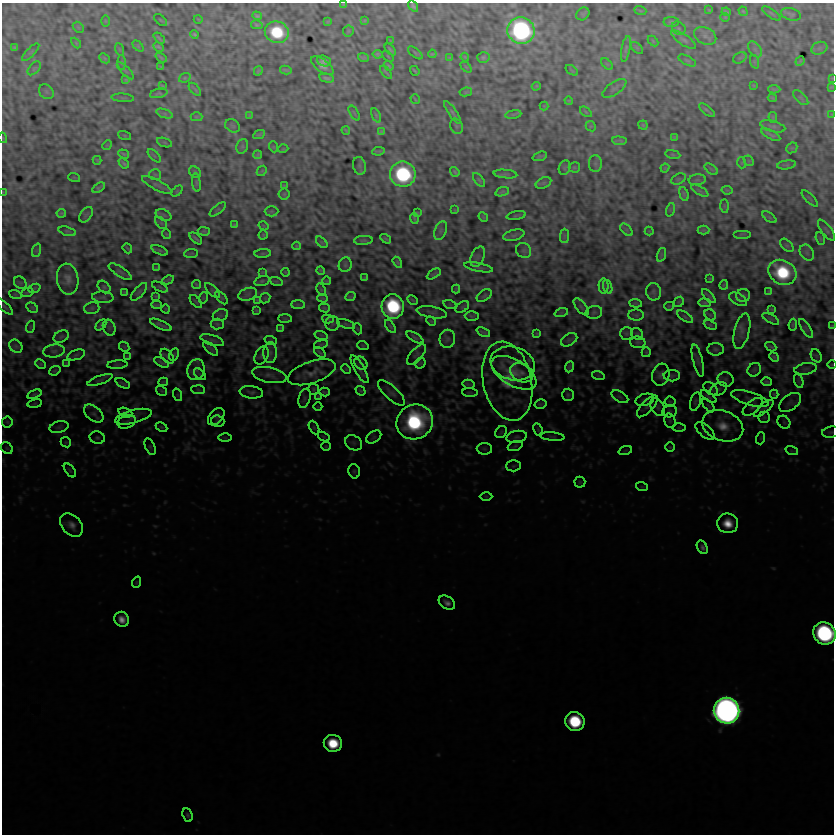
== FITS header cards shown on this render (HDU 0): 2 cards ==
NAXIS1  =                  832
NAXIS2  =                  832

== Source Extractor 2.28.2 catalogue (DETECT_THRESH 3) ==
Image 832 x 832 px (HDU 0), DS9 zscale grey, 1 PNG px = 1 image px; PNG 836 x 836 px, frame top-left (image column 1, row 832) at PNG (2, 3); each listed source drawn as its Kron ellipse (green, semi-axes under 4 px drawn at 4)
Background 0.793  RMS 2.2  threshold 6.69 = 3 sigma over >= 5 px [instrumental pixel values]
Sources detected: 444; all 444 listed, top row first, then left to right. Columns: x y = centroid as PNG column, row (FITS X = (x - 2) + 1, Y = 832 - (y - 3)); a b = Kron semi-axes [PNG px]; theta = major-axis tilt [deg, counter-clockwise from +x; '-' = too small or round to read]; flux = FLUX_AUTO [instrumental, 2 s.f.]
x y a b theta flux
343 4 3 3 - 160
413 6 6 4 -55 370
640 10 6 4 -20 150
709 10 3 2 - 120
743 11 5 3 - 180
726 12 5 2 - 200
771 13 11 3 -35 270
583 14 7 6 - 180
791 14 10 6 -16 340
257 16 5 3 - 270
725 17 4 4 - 160
198 19 4 3 - 120
161 20 8 2 -40 140
105 21 5 3 - 140
364 21 4 3 - 180
328 22 4 3 - 180
671 22 8 5 0 290
257 25 5 3 - 260
78 27 6 4 -45 210
679 28 7 6 - 300
521 30 14 13 - 47000
348 31 6 5 - 220
277 32 12 10 -15 9300
194 34 4 3 - 250
705 36 12 8 -26 710
159 38 7 2 -43 250
684 40 14 5 -34 540
391 41 4 2 - 110
653 41 6 4 -46 160
76 43 6 3 -46 160
138 46 6 4 -46 170
159 47 6 3 -29 300
15 48 4 3 - 230
637 48 7 4 -45 200
819 48 8 6 21 450
119 49 6 4 -71 170
390 49 7 2 -48 260
626 49 13 4 80 370
755 49 9 5 -54 440
31 52 11 4 46 280
415 53 9 3 -38 210
378 54 5 4 - 360
432 54 4 3 - 210
388 56 7 2 -45 150
161 57 6 2 -37 260
465 57 4 3 - 170
483 57 6 5 - 360
105 58 6 4 -42 220
363 58 5 3 - 280
450 58 4 3 - 180
740 58 7 5 30 260
687 60 9 4 -27 300
324 61 7 5 -20 600
800 61 5 3 - 210
755 62 7 4 -71 230
122 63 7 4 -90 240
607 64 7 4 -44 180
322 66 13 6 -37 1100
389 66 5 2 - 190
161 67 4 2 - 140
466 67 6 4 -44 190
34 68 8 5 45 300
286 70 6 2 -13 260
572 70 7 2 -35 130
125 71 11 3 -45 250
258 71 5 3 - 240
415 71 5 2 - 210
386 72 8 2 -49 230
185 78 6 4 21 220
327 78 7 3 -11 430
832 78 4 4 - 110
126 80 3 3 - 180
753 85 3 2 - 140
162 86 4 2 - 180
536 86 4 3 - 180
831 87 3 2 - 160
614 88 14 6 34 520
195 89 8 2 -48 290
774 89 6 2 -3 270
46 92 8 6 -46 360
466 92 6 4 9 220
159 93 9 4 13 270
123 98 11 3 -5 240
772 98 4 2 - 200
801 98 9 5 -44 330
415 99 5 2 - 180
569 101 4 3 - 180
544 106 4 4 - 130
707 110 10 2 -38 330
453 112 13 4 -57 420
586 112 7 3 -36 190
354 113 8 3 -60 180
165 114 9 4 -19 370
513 114 8 4 9 230
249 115 4 3 - 160
376 115 7 4 -63 260
832 115 4 3 - 140
196 117 6 4 -1 220
773 117 5 3 - 190
643 125 5 4 - 210
232 126 8 6 -35 360
456 126 8 6 -65 330
591 126 5 4 - 190
773 126 13 5 -14 470
346 130 4 2 - 180
381 131 4 3 - 190
259 134 6 3 25 280
124 135 7 3 -19 150
771 135 10 3 -28 380
674 137 3 2 - 170
3 138 5 3 - 120
619 141 7 3 -5 330
165 142 8 3 -19 180
107 145 5 4 - 150
242 146 7 5 69 300
274 147 5 3 - 120
792 148 6 5 - 200
283 149 5 3 - 130
378 151 6 2 8 270
124 154 6 3 -18 250
673 154 7 4 -9 190
257 155 4 3 - 220
154 156 8 3 -45 220
540 156 7 3 20 270
97 160 4 3 - 200
749 161 6 4 -44 200
124 163 6 3 -42 290
742 163 5 3 - 140
595 164 8 6 -89 470
787 165 9 4 7 250
359 166 9 6 -75 320
574 167 6 5 - 230
565 168 7 5 70 270
665 168 4 3 - 170
711 169 8 3 -36 200
262 171 6 4 43 190
195 172 6 5 - 240
455 172 5 3 - 270
403 174 13 12 - 21000
505 174 12 4 -5 350
155 175 6 5 - 270
74 177 6 3 -19 110
678 179 8 5 26 260
479 180 8 4 -51 260
697 180 8 5 7 320
196 183 9 4 -81 280
544 183 8 5 26 290
157 185 16 5 -27 480
284 186 3 2 - 140
98 188 7 3 34 310
727 190 5 4 - 190
177 191 6 4 46 170
700 191 10 4 -30 340
3 192 3 2 - 93
502 192 7 3 18 330
284 194 5 5 - 200
684 194 7 4 -75 280
810 198 10 3 -45 170
724 206 7 4 -89 220
218 209 10 4 40 240
455 210 3 3 - 130
670 210 7 4 72 250
271 211 7 5 1 240
61 213 5 3 - 240
417 213 4 2 - 170
86 215 9 5 53 270
164 215 8 5 -27 270
516 215 9 3 11 210
483 217 5 4 - 180
769 217 8 4 -35 220
414 218 5 2 - 240
161 223 7 4 -45 250
234 225 4 2 - 180
264 226 5 3 - 170
626 230 7 4 -45 290
703 230 6 4 2 260
826 230 12 5 -52 410
67 231 9 4 -16 270
204 231 6 4 -2 250
441 231 10 5 68 440
649 231 4 4 - 120
166 234 5 3 - 130
742 234 9 2 0 130
263 235 4 4 - 190
514 235 11 5 15 360
564 236 7 4 90 300
196 238 7 2 -41 330
386 239 6 2 -34 260
820 239 6 4 -71 170
363 240 9 4 4 330
322 242 7 4 -45 250
787 245 8 5 -44 270
297 246 4 3 - 200
127 248 5 2 - 200
37 250 7 4 72 250
160 250 9 4 -23 250
524 251 8 7 - 390
263 253 8 3 5 220
807 253 8 6 -59 480
191 254 7 3 5 170
661 255 7 4 72 250
478 257 11 6 64 600
397 262 6 4 -57 280
345 265 7 6 - 340
479 267 15 3 -12 410
157 268 3 2 - 150
321 270 4 3 - 250
120 272 13 5 -33 460
262 272 4 3 - 180
285 272 4 3 - 130
782 272 14 12 -29 11000
434 274 8 3 31 280
364 278 4 2 - 170
68 279 15 10 -80 1300
710 279 4 3 - 150
168 280 6 2 28 240
262 281 8 5 15 310
276 281 7 4 -19 190
327 281 4 3 - 220
20 283 7 5 -44 250
196 284 5 2 - 180
724 285 5 3 - 170
604 286 7 5 -90 430
104 287 7 5 -44 290
160 287 8 3 -26 220
608 287 7 4 -71 350
34 288 6 4 20 180
456 289 4 3 - 200
321 290 6 4 -63 210
213 291 9 4 -45 290
769 291 3 3 - 150
125 292 3 2 - 150
139 292 11 5 48 380
653 292 8 7 - 440
27 293 6 3 19 170
15 294 6 4 -19 180
248 294 9 6 19 500
156 296 3 3 - 160
351 296 6 3 25 280
484 296 8 5 33 320
709 296 9 2 -46 300
743 296 7 6 - 310
103 297 10 5 -3 390
203 298 6 3 72 130
221 298 8 4 -48 230
265 298 5 4 - 180
322 298 5 3 - 220
738 299 10 5 -28 360
257 300 4 4 - 180
413 300 5 3 - 210
196 301 8 2 -50 190
679 302 5 4 - 170
635 303 6 4 -6 210
704 303 6 3 -5 300
156 305 5 3 - 260
298 305 7 4 0 290
450 305 6 4 -18 210
4 306 11 3 -42 220
669 306 5 3 - 180
393 307 12 11 - 15000
462 307 7 5 36 230
581 307 10 5 -50 330
32 308 6 4 -30 190
92 308 8 5 15 330
324 308 5 3 - 250
166 309 4 3 - 110
772 309 3 2 - 170
256 310 4 3 - 190
432 312 15 5 -10 500
594 312 8 6 11 360
561 313 7 4 18 230
220 315 8 6 20 330
636 315 8 5 -1 300
710 315 6 5 - 220
472 316 7 5 0 280
685 317 9 4 -35 270
285 319 7 4 -1 180
328 319 6 4 -16 210
771 319 9 4 -30 200
431 321 5 3 - 160
217 324 6 5 - 260
332 324 7 7 - 360
346 324 9 4 -18 300
101 325 6 3 47 320
161 325 12 3 -24 530
710 325 7 3 -25 220
793 325 6 3 83 250
390 326 7 4 -55 290
832 326 4 3 - 110
30 327 6 4 72 130
109 328 8 6 -70 390
281 328 3 3 - 200
806 328 10 4 -57 410
358 329 5 3 - 130
742 331 18 7 76 960
483 332 7 3 -25 330
537 334 4 3 - 190
626 334 6 6 - 290
637 334 6 5 - 250
321 335 7 4 -18 220
61 337 8 5 26 300
415 337 9 4 -30 370
447 339 9 7 78 490
212 340 12 5 -17 420
569 340 9 5 30 350
271 341 6 4 -18 170
638 342 7 6 - 330
321 344 7 3 11 230
16 346 7 6 - 360
363 346 6 3 -19 140
124 347 6 4 -47 190
771 347 6 2 -26 280
211 349 9 2 -43 300
715 349 8 6 -2 400
54 351 11 6 7 650
320 352 6 2 -42 280
646 352 5 4 - 180
270 353 10 7 90 710
174 354 6 4 63 220
76 355 9 4 19 310
416 355 12 6 49 480
167 356 8 5 -50 330
262 356 9 6 63 410
816 356 7 5 -59 260
127 357 4 2 - 170
774 357 5 3 - 350
698 361 16 5 -76 600
161 362 8 3 -28 400
66 363 4 2 - 150
361 363 7 5 -45 400
420 363 6 4 44 180
41 364 6 4 -27 200
513 364 23 16 -17 1100
117 365 10 4 5 290
832 365 5 3 - 120
569 367 6 3 66 320
346 369 5 3 - 140
360 369 16 5 -60 540
806 369 11 5 9 520
196 370 11 8 73 870
754 370 7 6 - 300
55 371 6 4 20 200
312 372 25 11 19 1900
514 373 25 13 -31 2600
522 373 12 9 -26 920
200 374 7 3 -45 130
269 375 18 7 -12 900
598 375 6 4 -19 190
661 375 11 8 74 750
672 376 8 5 1 330
726 379 8 7 - 430
100 380 13 4 19 450
507 381 40 24 -77 4900
799 381 7 4 -71 330
163 382 5 3 - 210
766 382 5 3 - 300
123 383 8 3 -27 280
469 384 6 2 -13 280
314 389 5 5 - 270
710 389 8 5 -38 320
719 389 9 6 26 450
198 390 7 4 -2 280
162 391 6 4 -34 190
360 391 5 3 - 210
251 392 12 6 -6 530
325 392 5 2 - 240
391 393 17 6 -42 730
470 393 8 3 -4 190
34 394 7 3 20 290
774 394 4 3 - 200
178 395 6 4 -71 210
568 395 6 6 - 340
318 397 3 2 - 160
620 397 9 5 -30 360
709 397 9 3 -36 230
304 398 10 6 74 400
750 399 19 6 -17 910
645 400 9 6 17 430
670 402 5 5 - 200
695 402 9 5 75 330
790 402 12 7 37 700
35 404 7 3 9 170
540 404 6 4 14 240
708 405 8 3 -49 190
647 406 14 5 47 540
318 407 4 3 - 100
658 407 10 6 -58 420
753 407 12 6 39 520
764 408 12 4 40 490
669 411 7 6 - 320
125 413 7 4 -20 320
94 414 11 7 -39 690
133 417 19 6 14 860
216 417 10 6 49 460
764 417 6 5 - 260
218 421 6 5 - 270
670 421 7 5 -76 300
7 422 5 5 - 220
127 422 9 6 20 430
415 422 18 17 - 23000
784 422 7 5 -45 350
723 426 21 15 -20 3600
59 427 9 5 15 410
161 427 6 4 -26 200
314 427 7 4 -63 250
679 428 6 4 0 220
538 430 6 4 -63 200
705 431 12 5 -41 530
501 432 6 5 - 240
831 432 9 5 9 380
324 437 6 3 -32 180
374 437 8 5 36 340
517 437 10 6 12 440
552 437 12 4 -5 330
97 438 7 6 - 320
225 438 6 4 -1 220
761 438 6 4 72 180
66 442 5 4 - 180
354 443 9 7 -32 490
326 446 5 4 - 180
515 446 8 4 21 270
150 447 9 4 -65 320
670 447 5 5 - 190
7 448 6 5 - 210
484 449 8 5 -2 320
625 451 7 4 19 210
792 451 6 4 -18 250
513 466 7 5 2 290
70 470 8 4 -52 240
354 471 7 5 -76 310
580 482 5 5 - 210
642 487 6 3 -19 160
486 496 6 4 -1 190
728 523 10 10 - 2800
71 525 13 9 -48 1200
702 547 7 5 -61 520
137 582 6 3 71 160
447 603 9 6 -33 850
122 619 8 7 - 1500
824 633 12 10 -44 38000
727 711 13 12 - 210000
575 721 10 9 - 12000
333 743 9 8 - 6400
188 815 7 5 -66 330
At the frame edge (FLAGS 8, measured only in part): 10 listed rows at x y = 343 4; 413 6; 832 78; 832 115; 3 138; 3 192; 832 326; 832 365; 831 432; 824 633